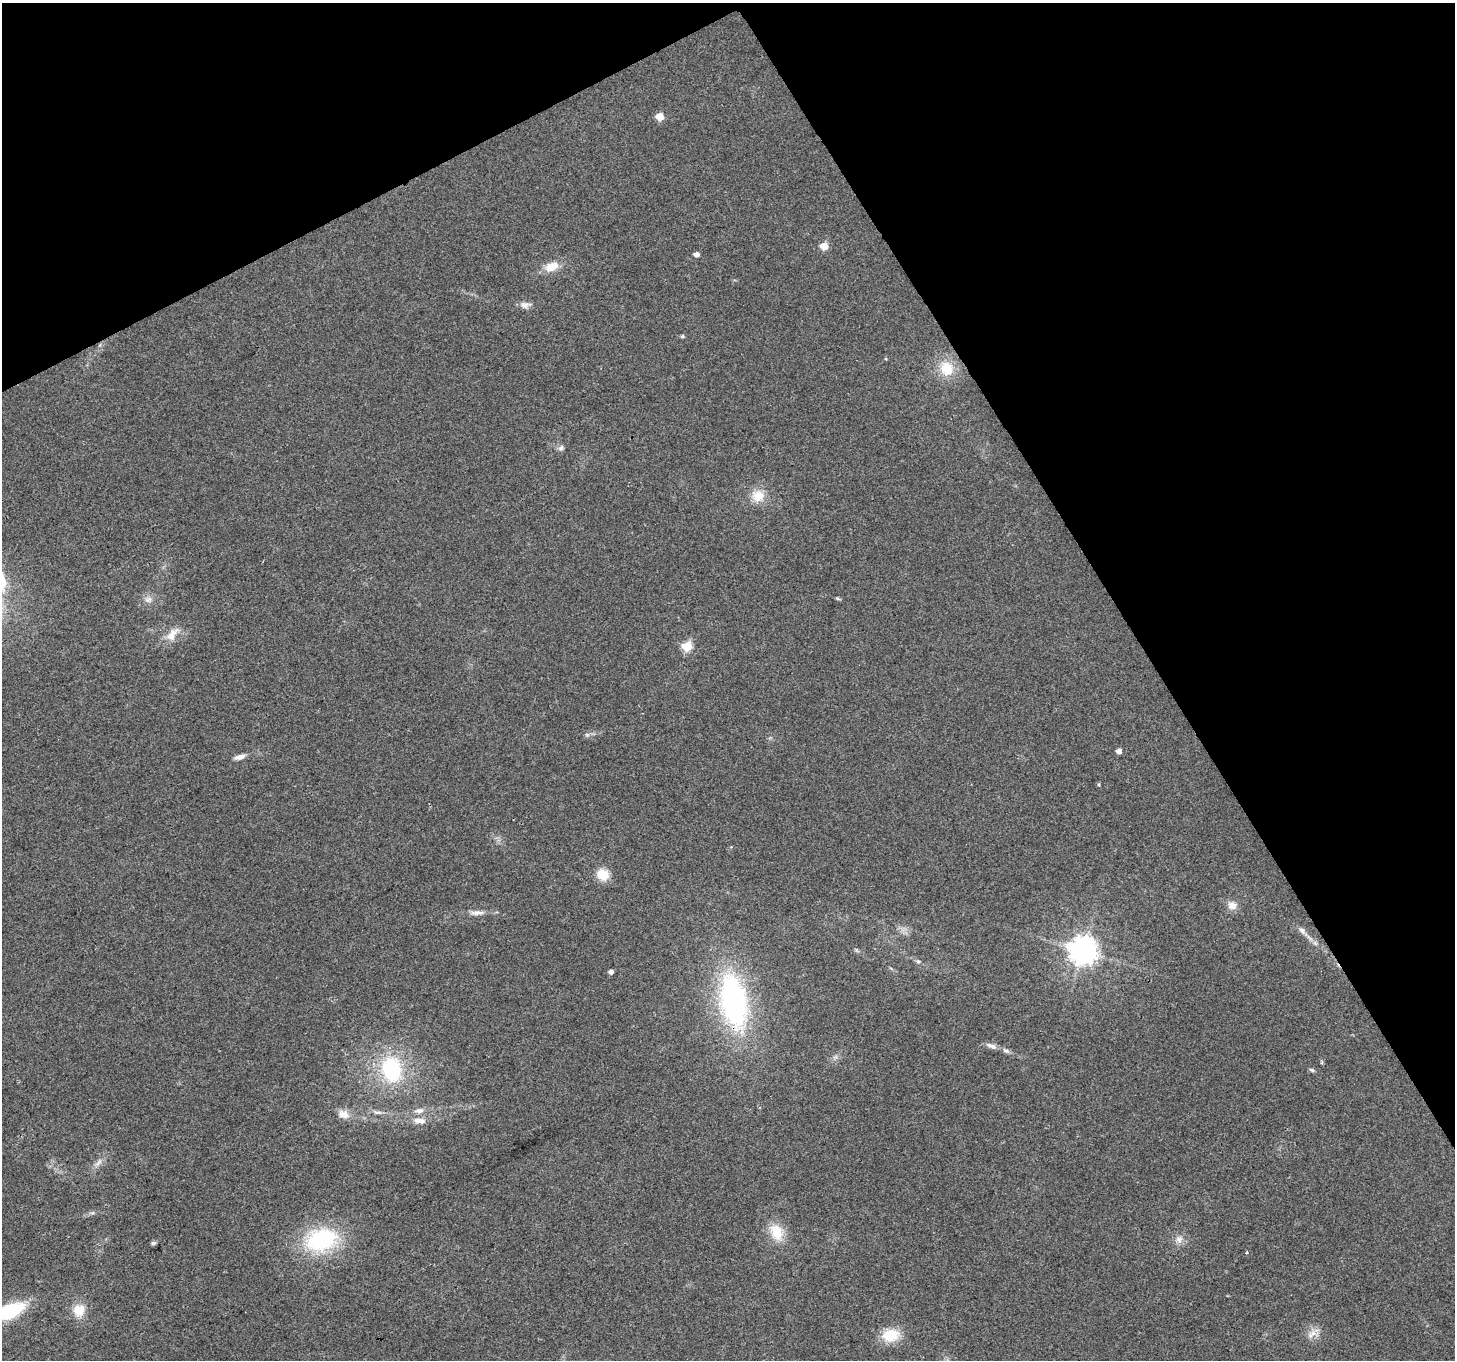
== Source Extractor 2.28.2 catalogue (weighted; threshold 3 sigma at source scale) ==
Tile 3 of 4 x 4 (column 3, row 1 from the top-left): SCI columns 2906-4358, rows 4181-5538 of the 5813 x 5705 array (HDU 1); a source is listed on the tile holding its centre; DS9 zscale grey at full resolution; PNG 1457 x 1362 px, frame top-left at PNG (2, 3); no overlay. Shown black and unused: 28% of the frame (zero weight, under 2 of 3 exposures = <1% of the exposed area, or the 3 px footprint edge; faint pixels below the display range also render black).
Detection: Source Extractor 2.28.2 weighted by HDU 2 'WHT'; one run over the whole footprint, this tile lists its part. Background 0.035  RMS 0.0064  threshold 0.0286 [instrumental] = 3 sigma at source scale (4.5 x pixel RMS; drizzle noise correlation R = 1.50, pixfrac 1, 0.0396/0.0396 arcsec/px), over >= 5 px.
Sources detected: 47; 2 inside a brighter listed object's ellipse — not listed separately; the other 45 listed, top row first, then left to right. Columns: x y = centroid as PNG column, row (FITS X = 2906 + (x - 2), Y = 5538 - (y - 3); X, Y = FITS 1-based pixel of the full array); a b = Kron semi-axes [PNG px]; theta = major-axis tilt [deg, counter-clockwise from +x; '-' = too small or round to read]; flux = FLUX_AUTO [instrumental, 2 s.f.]
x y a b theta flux
659 117 5 5 - 13
824 246 5 5 - 14
696 254 5 4 - 3.2
552 267 18 11 20 9.3
525 305 15 8 8 3.4
682 336 5 4 - 1
886 359 5 3 - 0.56
946 368 18 16 -64 16
561 448 9 6 45 1.9
758 496 17 15 -10 11
837 598 7 4 -30 0.86
148 599 11 8 20 3.4
172 634 23 11 50 8.2
687 646 6 5 - 38
587 735 6 4 -43 1.2
1119 751 5 5 - 3.7
240 757 14 6 17 3.6
1099 784 5 4 - 0.8
603 874 12 11 - 13
1232 905 13 11 -3 4.9
477 913 20 6 1 4.3
1303 931 18 7 -48 4.2
1083 951 9 9 - 850
918 961 7 5 -1 1.3
611 972 4 4 - 2.5
734 1002 58 27 -79 130
991 1046 15 6 -20 3.3
835 1057 7 4 18 1.4
1322 1062 5 3 - 0.73
391 1069 26 21 -76 56
1312 1070 7 4 -13 1.2
419 1111 13 7 5 3.7
377 1112 14 5 -9 2.6
344 1114 14 10 -18 6.5
421 1121 12 8 0 4.3
98 1163 15 5 50 3.4
92 1213 7 4 18 1.1
776 1232 21 15 -65 15
1179 1239 12 9 -87 4
322 1240 32 21 15 70
153 1243 7 5 14 1.2
79 1310 17 16 - 11
8 1312 37 14 23 47
1312 1334 16 8 33 5.1
890 1335 22 15 12 15
Overlapping masked pixels (flux is a lower limit): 1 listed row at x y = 734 1002
Isophote crosses this tile's border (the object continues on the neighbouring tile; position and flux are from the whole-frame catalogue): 1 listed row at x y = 8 1312